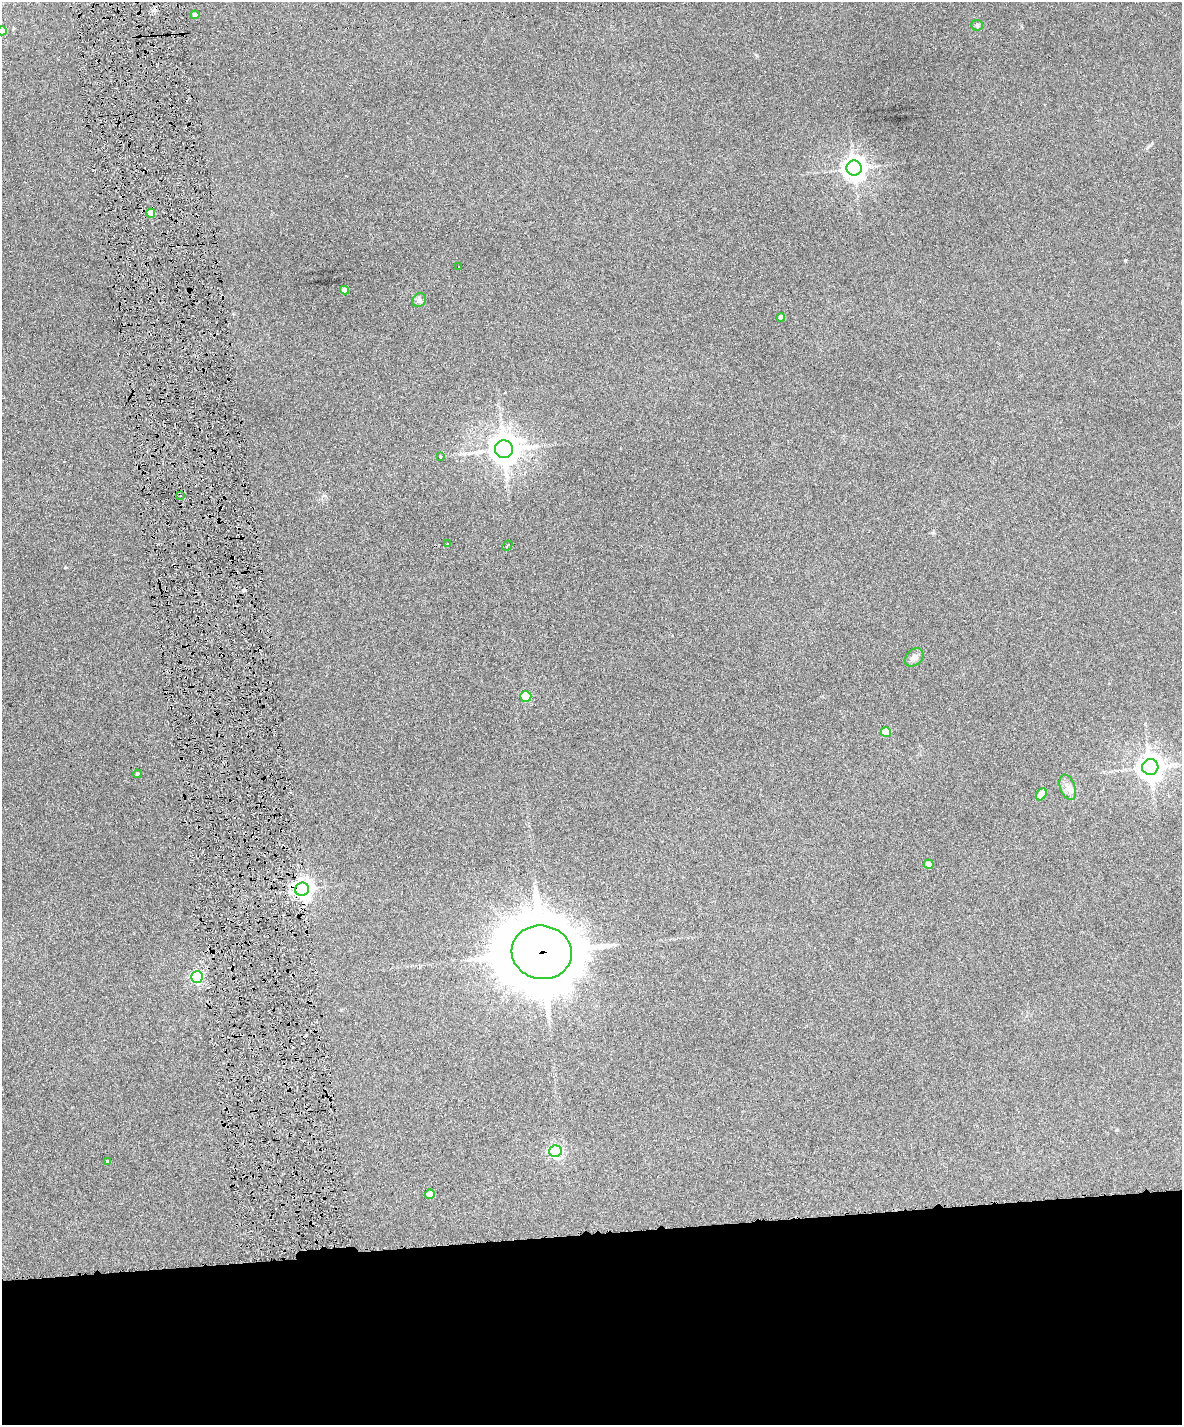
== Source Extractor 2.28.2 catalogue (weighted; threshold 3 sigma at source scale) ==
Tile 11 of 4 x 3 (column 3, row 3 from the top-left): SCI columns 2359-3538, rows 137-1559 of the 4717 x 4648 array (HDU 1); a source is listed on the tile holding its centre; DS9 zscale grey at full resolution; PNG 1184 x 1427 px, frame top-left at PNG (2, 2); each listed source drawn as its Kron ellipse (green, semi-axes under 4 px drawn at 4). Shown black and unused: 14% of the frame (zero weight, under 6 of 12 exposures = <1% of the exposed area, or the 3 px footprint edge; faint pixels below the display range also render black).
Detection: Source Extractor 2.28.2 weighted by HDU 2 'WHT'; one run over the whole footprint, this tile lists its part. Background 0.0853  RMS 0.0036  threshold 0.0149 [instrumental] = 3 sigma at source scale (4.09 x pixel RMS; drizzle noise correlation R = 1.36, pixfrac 0.8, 0.05/0.05 arcsec/px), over >= 5 px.
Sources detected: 35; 7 cosmic-ray / hot-pixel residue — neither listed nor drawn; the other 28 listed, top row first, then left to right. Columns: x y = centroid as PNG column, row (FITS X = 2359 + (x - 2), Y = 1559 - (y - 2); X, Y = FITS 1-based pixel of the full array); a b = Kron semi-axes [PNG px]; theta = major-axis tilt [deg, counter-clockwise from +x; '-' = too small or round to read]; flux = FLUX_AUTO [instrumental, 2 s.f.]
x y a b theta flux
195 15 4 4 - 1.6
977 25 6 5 - 0.57
2 31 5 4 - 6.8
854 168 7 7 - 290
151 213 4 4 - 6.8
458 267 3 2 - 0.37
345 290 4 4 - 2.7
419 300 7 6 - 0.88
781 317 4 4 - 1.3
504 449 9 9 - 570
440 456 4 3 - 0.44
180 496 3 2 - 0.55
448 544 3 2 - 0.35
507 546 5 2 - 0.57
914 657 10 8 44 1.6
526 696 5 5 - 16
886 732 5 5 - 7.8
1150 767 8 8 - 350
137 774 4 4 - 0.73
1068 787 13 7 -70 2.1
1041 794 6 4 54 4.3
929 864 5 4 - 3.6
302 889 7 6 - 190
542 952 30 26 -10 2400
197 977 6 5 - 56
555 1151 6 6 - 67
108 1162 4 4 - 0.5
430 1194 5 4 - 4.2
Overlapping masked pixels (flux is a lower limit): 2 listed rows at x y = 302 889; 542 952
Isophote crosses this tile's border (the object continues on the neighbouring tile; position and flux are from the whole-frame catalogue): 1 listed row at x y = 2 31
Unlisted compact peaks at least as high as the median listed source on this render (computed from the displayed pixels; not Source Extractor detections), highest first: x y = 1125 260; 65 567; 1149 146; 756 55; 933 533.